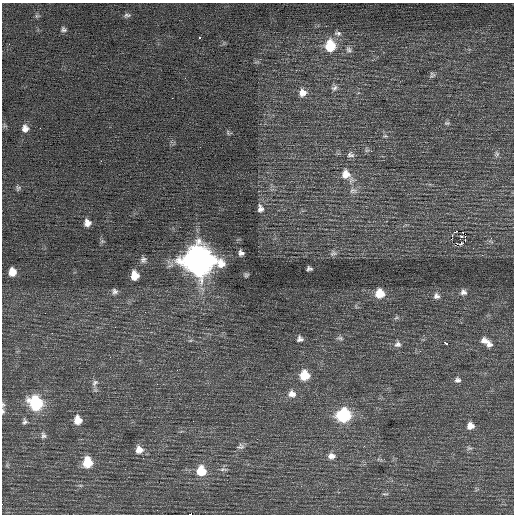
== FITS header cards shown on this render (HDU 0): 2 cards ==
NAXIS1  =                  512 / Axis length
NAXIS2  =                  512 / Axis length

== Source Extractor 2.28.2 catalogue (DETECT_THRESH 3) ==
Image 512 x 512 px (HDU 0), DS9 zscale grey, 1 PNG px = 1 image px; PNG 516 x 516 px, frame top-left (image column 1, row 512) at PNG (2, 3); no overlay
Background 0.388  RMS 0.74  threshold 2.21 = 3 sigma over >= 5 px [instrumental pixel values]
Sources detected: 74; all 74 listed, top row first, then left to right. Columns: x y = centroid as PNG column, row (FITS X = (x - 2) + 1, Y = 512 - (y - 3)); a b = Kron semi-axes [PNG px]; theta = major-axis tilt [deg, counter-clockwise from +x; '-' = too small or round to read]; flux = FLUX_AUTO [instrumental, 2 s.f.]
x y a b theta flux
127 15 9 5 9 120
37 16 7 5 -1 78
63 29 7 6 - 120
338 33 10 6 -6 170
199 38 3 3 - 150
330 46 11 9 -86 1800
349 50 9 7 -51 180
432 75 8 6 52 110
334 88 9 7 37 170
302 93 11 11 - 460
172 98 2 2 - 100
447 123 8 5 0 84
5 125 7 4 -45 79
25 128 9 8 - 310
40 128 2 2 - 28
228 133 8 3 -69 65
385 136 6 4 17 64
367 150 6 4 18 82
497 154 7 6 - 110
350 155 9 7 -8 160
101 161 3 2 - 42
346 175 17 11 -49 660
18 188 7 7 - 110
353 191 11 8 0 230
260 208 12 9 -80 270
87 223 8 7 - 330
456 231 3 2 - 40
461 236 3 2 - 110
465 239 3 2 - 72
461 243 3 3 - 160
241 253 6 5 - 180
333 253 10 7 18 150
482 255 2 2 - 24
143 260 9 8 - 190
198 260 14 12 -20 65000
309 268 5 4 - 120
12 272 7 6 - 590
135 275 9 7 -82 670
246 275 5 5 - 83
115 291 8 7 - 170
463 292 7 6 - 180
380 293 9 8 - 830
436 296 8 7 - 170
396 318 6 4 19 77
340 338 10 5 -10 110
300 339 8 7 - 170
190 341 6 3 20 57
484 341 10 8 -6 260
446 343 4 3 - 310
398 344 9 8 - 190
489 344 7 6 - 200
304 375 9 8 - 1200
458 380 7 6 - 160
95 383 10 7 46 180
292 394 11 9 -11 330
36 403 11 9 -62 4200
3 404 7 5 -88 91
3 411 8 4 -85 89
343 415 9 8 - 5100
78 420 8 7 - 560
25 422 7 5 -85 120
470 426 8 7 - 340
43 435 8 6 -63 140
241 446 9 8 - 160
364 446 2 2 - 26
469 448 8 5 -10 110
139 450 9 9 - 400
331 456 10 8 3 260
87 462 9 8 - 1400
223 469 11 4 0 110
201 471 10 9 - 1100
385 494 9 2 -4 55
2 504 2 2 - 46
190 514 4 2 - 2200
At the frame edge (FLAGS 8, measured only in part): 4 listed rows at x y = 3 404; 3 411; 2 504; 190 514